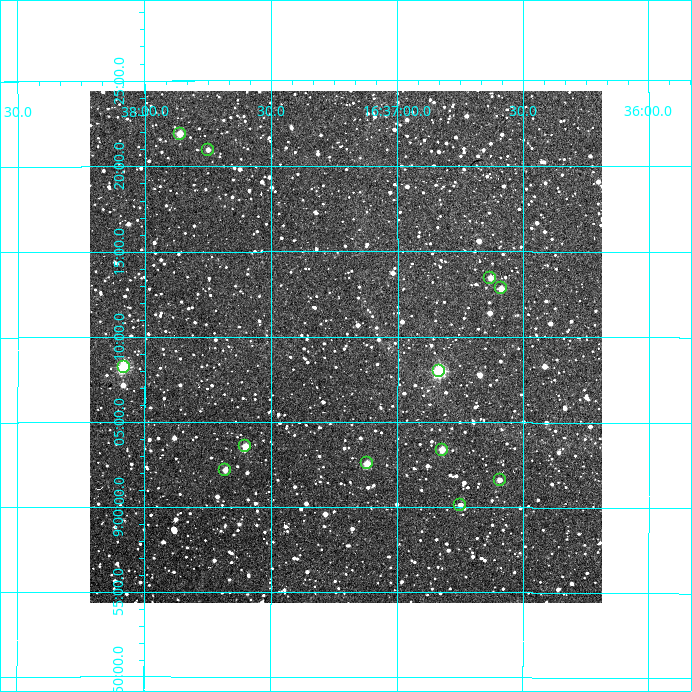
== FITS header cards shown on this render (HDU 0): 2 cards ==
NAXIS1  =                  512
NAXIS2  =                  512

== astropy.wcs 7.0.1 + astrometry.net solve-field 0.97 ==
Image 512 x 512 px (HDU 0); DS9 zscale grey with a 90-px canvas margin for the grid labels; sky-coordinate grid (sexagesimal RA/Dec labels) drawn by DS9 from the SOLVED WCS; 12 Tycho-2 reference stars matched to detected sources circled (green)
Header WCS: RA---TAN/DEC--TAN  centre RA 16:37:12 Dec +09:09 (249.30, +9.16 deg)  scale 3.52 arcsec/px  FOV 30.0' x 30.0'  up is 0 deg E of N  parity normal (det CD < 0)
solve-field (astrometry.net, Tycho-2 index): VERIFIED the header's WCS against the Tycho-2 star catalogue (12 matches, 0 conflicts) and refined it, rather than solving blind
Solved WCS: RA---TAN-SIP/DEC--TAN-SIP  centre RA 16:37:12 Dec +09:09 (249.30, +9.16 deg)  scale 3.52 arcsec/px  FOV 30.0' x 30.0'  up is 0 deg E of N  parity normal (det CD < 0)
The solver's refit moves the header's centre by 2.2 arcsec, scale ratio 1.001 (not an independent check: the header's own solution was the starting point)
Tycho-2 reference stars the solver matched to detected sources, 12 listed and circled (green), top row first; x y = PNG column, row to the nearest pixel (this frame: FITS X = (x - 90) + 1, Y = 512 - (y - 91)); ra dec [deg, ICRS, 3 dp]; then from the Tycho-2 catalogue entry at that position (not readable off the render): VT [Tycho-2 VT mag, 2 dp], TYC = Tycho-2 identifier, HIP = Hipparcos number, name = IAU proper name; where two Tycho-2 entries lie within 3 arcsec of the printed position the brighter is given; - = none
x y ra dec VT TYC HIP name
180 134 249.465 +9.365 10.82 961-88-1 - -
208 150 249.437 +9.349 12.72 961-792-1 - -
490 278 249.158 +9.224 11.90 961-42-1 - -
501 288 249.147 +9.214 11.59 961-68-1 - -
124 367 249.521 +9.137 9.28 961-684-1 - -
439 371 249.208 +9.133 8.87 961-154-1 81350 -
245 446 249.400 +9.060 11.24 961-117-1 - -
442 450 249.206 +9.057 11.41 961-174-1 - -
367 463 249.280 +9.043 10.73 961-821-1 - -
225 470 249.420 +9.037 12.19 961-513-1 - -
500 480 249.148 +9.027 11.97 961-424-1 - -
460 505 249.188 +9.003 12.18 961-64-1 - -